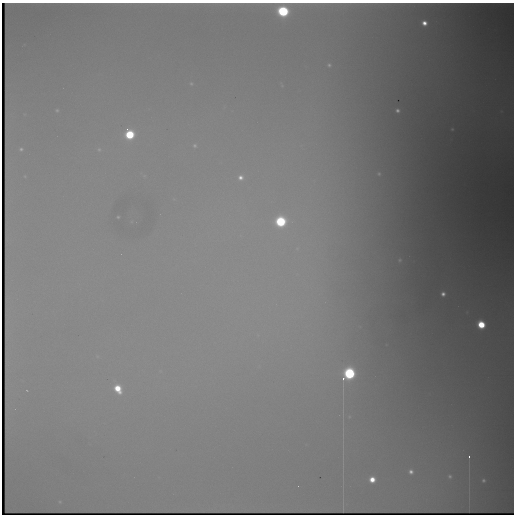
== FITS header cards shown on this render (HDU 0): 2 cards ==
NAXIS1  =                  512 /fastest changing axis
NAXIS2  =                  512 /next to fastest changing axis

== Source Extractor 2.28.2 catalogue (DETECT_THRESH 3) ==
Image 512 x 512 px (HDU 0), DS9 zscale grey, 1 PNG px = 1 image px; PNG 516 x 516 px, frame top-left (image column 1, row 512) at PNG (2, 3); no overlay
Background 5670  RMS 29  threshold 87.5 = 3 sigma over >= 5 px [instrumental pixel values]
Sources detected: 36; all 36 listed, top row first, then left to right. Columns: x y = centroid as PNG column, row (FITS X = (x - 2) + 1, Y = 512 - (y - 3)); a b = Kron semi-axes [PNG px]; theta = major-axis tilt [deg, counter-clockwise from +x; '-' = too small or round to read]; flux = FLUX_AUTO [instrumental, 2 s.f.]
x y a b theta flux
283 11 7 6 - 500000
424 23 5 5 - 20000
329 65 7 7 - 6200
191 84 5 3 - 2500
282 85 7 5 -61 3400
509 98 67 23 88 180000
57 110 4 3 - 2900
397 110 5 5 - 7900
501 112 21 13 -88 58000
452 129 6 4 0 3600
129 134 7 6 - 180000
195 145 5 5 - 4000
21 149 5 5 - 4800
99 149 7 6 - 4300
379 174 5 4 - 3400
240 177 6 6 - 13000
118 217 3 2 - 1700
280 222 7 7 - 290000
400 260 10 8 72 12000
443 294 7 7 - 14000
481 324 6 5 - 110000
349 373 8 6 74 480000
343 378 3 2 - 79000
118 389 8 6 -58 65000
27 390 3 2 - 1500
343 412 15 2 90 4800
343 436 10 2 90 2800
469 457 9 2 90 84000
343 458 13 2 90 4800
411 472 4 4 - 9500
450 476 6 5 - 5100
372 479 5 5 - 35000
483 480 6 5 - 5400
298 486 2 2 - 960
60 502 6 5 - 3000
343 505 14 2 90 450
At the frame edge (FLAGS 8, measured only in part): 1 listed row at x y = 283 11